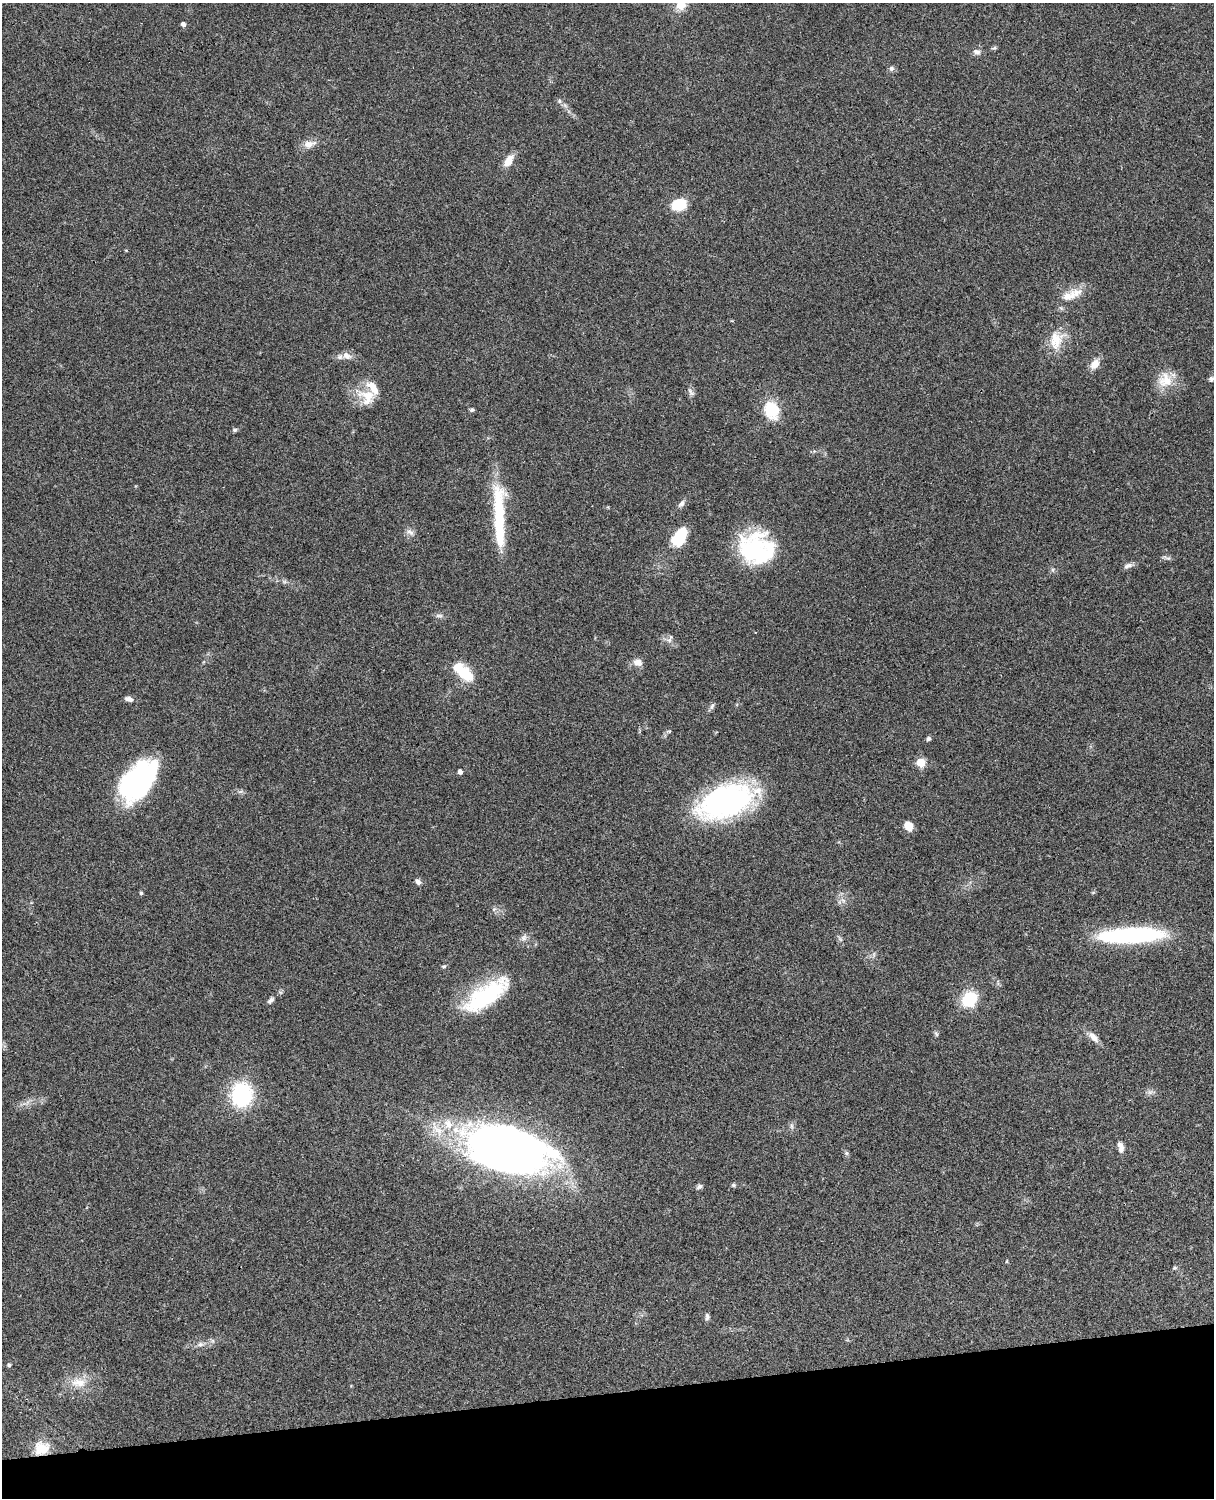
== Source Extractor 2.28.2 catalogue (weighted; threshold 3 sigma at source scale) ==
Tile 10 of 4 x 3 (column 2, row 3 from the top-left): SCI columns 1334-2545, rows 277-1772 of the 5088 x 4927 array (HDU 1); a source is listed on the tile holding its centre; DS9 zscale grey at full resolution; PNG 1216 x 1500 px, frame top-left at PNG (2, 3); no overlay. Shown black and unused: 7% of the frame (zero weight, under 3 of 4 exposures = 6% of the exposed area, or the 3 px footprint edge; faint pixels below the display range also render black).
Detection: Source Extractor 2.28.2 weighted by HDU 2 'WHT'; one run over the whole footprint, this tile lists its part. Background 0.0918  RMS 0.0062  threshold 0.0278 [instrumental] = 3 sigma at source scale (4.5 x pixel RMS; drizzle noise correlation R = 1.50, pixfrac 1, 0.05/0.05 arcsec/px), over >= 5 px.
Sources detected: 74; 3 inside a brighter object's white glare — not listed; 4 inside a brighter listed object's ellipse — not listed separately; the other 67 listed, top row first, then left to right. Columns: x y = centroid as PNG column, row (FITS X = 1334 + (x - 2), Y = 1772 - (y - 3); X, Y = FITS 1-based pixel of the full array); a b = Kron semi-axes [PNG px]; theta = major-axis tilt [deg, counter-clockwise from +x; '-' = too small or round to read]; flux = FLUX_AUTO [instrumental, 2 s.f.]
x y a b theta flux
681 5 12 11 - 8
183 24 4 4 - 2.3
977 52 10 7 -19 2.6
891 68 7 7 - 1.6
559 101 6 5 - 1.2
309 144 19 10 13 5.4
508 161 16 8 58 7.3
679 205 16 12 16 15
1067 296 17 13 42 7.4
1056 340 27 19 73 14
347 356 14 9 -29 4.4
1095 364 13 9 51 5.6
1211 379 7 6 - 1.7
1165 380 21 20 - 13
691 392 12 6 -56 2.1
367 397 26 21 -37 15
472 410 6 5 - 1.1
772 410 18 16 -59 22
235 430 7 5 -11 1.1
681 504 11 6 48 2.1
499 516 75 13 -89 43
410 532 13 6 -26 2.6
679 537 21 13 64 21
757 549 37 31 -17 62
1167 558 12 4 -17 1.3
1128 566 13 6 24 2.4
1053 570 6 4 -72 0.98
439 616 12 4 0 1.7
669 640 10 7 33 2.4
638 662 11 8 -17 4.2
467 676 16 10 -5 11
129 699 10 6 -17 2.6
712 706 8 6 60 1.6
928 739 7 5 53 1.4
920 762 5 5 - 21
460 772 4 4 - 2.6
138 780 42 25 52 100
726 801 60 31 21 120
908 826 9 7 -63 8.3
418 882 7 5 -56 2.2
141 893 4 4 - 1.1
843 900 7 4 -19 1.4
494 909 6 4 44 1.1
1131 935 65 14 3 92
524 938 11 7 52 2.6
840 939 7 4 -71 1.1
444 966 7 4 -7 0.83
486 995 55 20 35 56
969 999 17 14 42 22
271 1000 10 6 53 1.9
936 1034 8 5 -63 1.1
1093 1037 18 8 -46 4.5
1150 1092 7 4 18 1.5
241 1095 27 23 87 47
791 1126 9 4 -89 1.5
1121 1147 14 7 -78 3.6
507 1150 77 38 -15 500
846 1153 6 5 - 1.1
733 1185 6 5 - 1
699 1187 8 6 32 1.6
1007 1261 5 3 - 0.51
1175 1268 6 5 - 0.91
707 1316 10 5 -88 1.7
200 1344 10 6 7 2.5
9 1365 5 5 - 1
79 1383 24 13 -3 11
41 1448 19 16 23 12
Overlapping masked pixels (flux is a lower limit): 1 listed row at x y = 41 1448
Isophote crosses this tile's border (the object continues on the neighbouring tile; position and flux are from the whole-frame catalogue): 2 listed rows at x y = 681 5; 1211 379